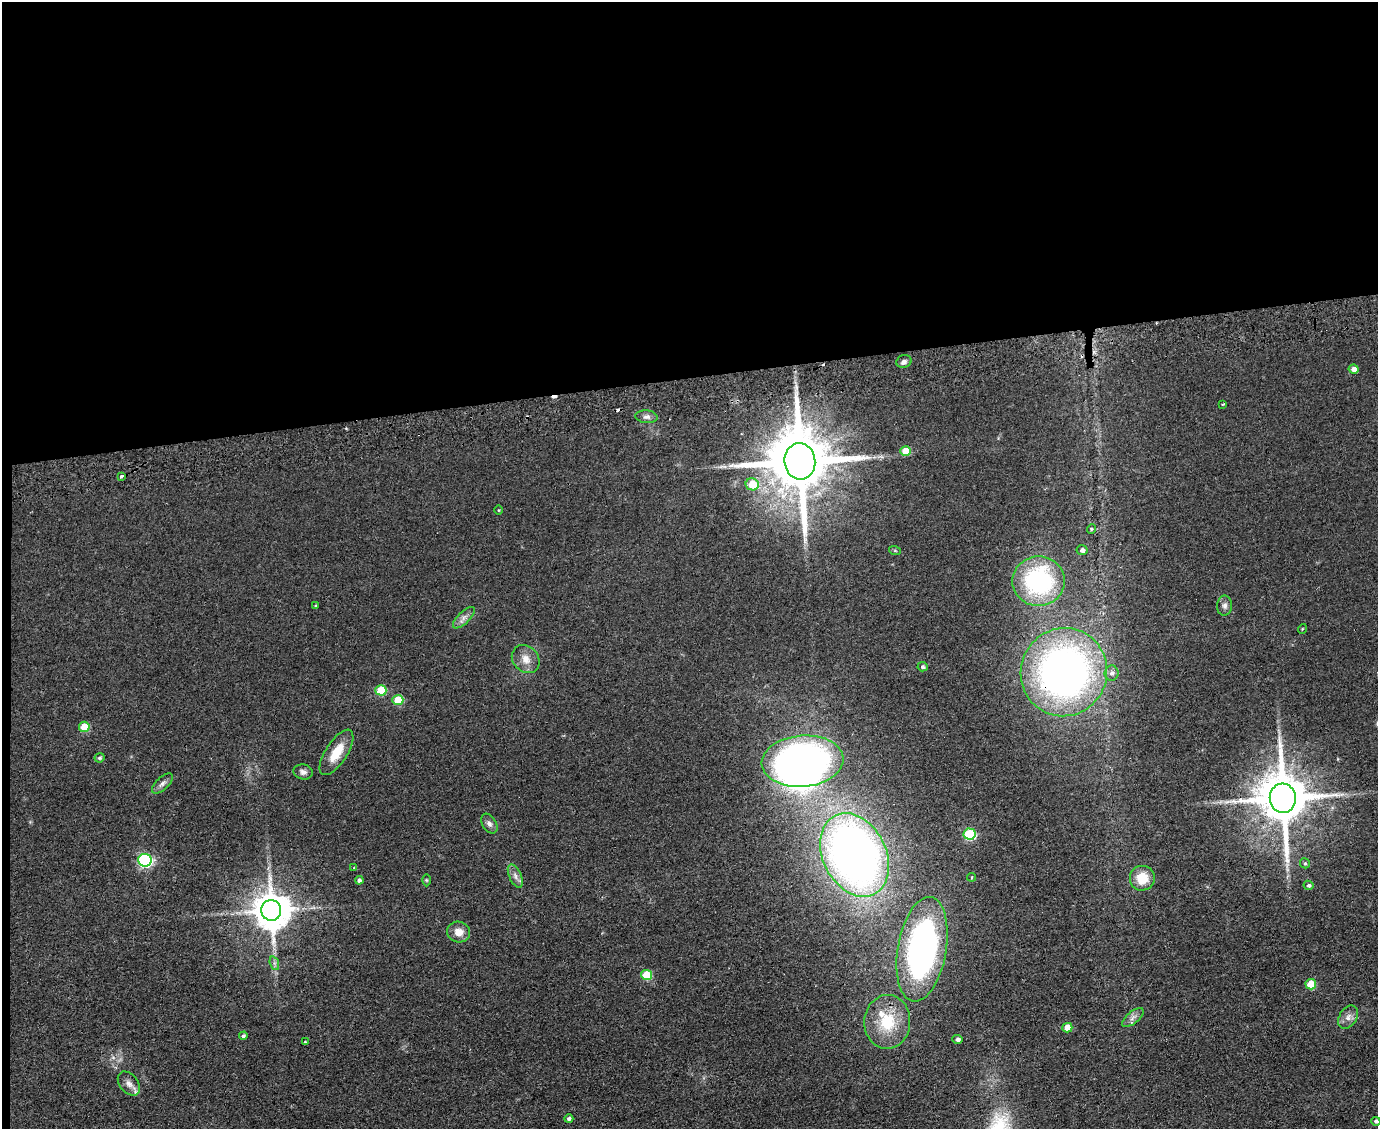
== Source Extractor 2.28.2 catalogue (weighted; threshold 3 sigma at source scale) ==
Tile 1 of 3 x 4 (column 1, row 1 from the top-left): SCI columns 425-1800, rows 3424-4550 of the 4674 x 6921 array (HDU 1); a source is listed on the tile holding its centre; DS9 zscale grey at full resolution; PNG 1380 x 1131 px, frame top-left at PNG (2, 2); each listed source drawn as its Kron ellipse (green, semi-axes under 4 px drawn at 4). Shown black and unused: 34% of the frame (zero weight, under 2 of 3 exposures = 3% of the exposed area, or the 3 px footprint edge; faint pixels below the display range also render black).
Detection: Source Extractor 2.28.2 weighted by HDU 2 'WHT'; one run over the whole footprint, this tile lists its part. Background 0.0634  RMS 0.0089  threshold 0.0401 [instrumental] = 3 sigma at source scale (4.5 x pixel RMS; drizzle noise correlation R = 1.50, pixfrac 1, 0.05/0.05 arcsec/px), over >= 5 px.
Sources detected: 65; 1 too faint to see at this stretch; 1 inside a brighter object's white glare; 4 cosmic-ray / hot-pixel residue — neither listed nor drawn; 1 inside a brighter listed object's ellipse — not listed separately; the other 58 listed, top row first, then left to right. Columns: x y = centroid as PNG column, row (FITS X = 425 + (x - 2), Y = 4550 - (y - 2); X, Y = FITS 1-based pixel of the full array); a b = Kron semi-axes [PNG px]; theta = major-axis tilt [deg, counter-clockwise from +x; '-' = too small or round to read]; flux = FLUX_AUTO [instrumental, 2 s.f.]
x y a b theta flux
904 362 8 6 19 2.9
1354 369 5 4 - 5.9
1223 404 3 2 - 0.78
646 417 11 6 -7 3.6
905 451 5 5 - 19
800 461 18 15 -84 9200
121 476 3 3 - 6
752 484 6 6 - 23
499 510 5 3 - 0.73
1091 529 5 3 - 0.81
1082 550 5 5 - 3.5
895 551 6 4 -19 0.97
1039 581 26 25 - 120
316 605 3 3 - 0.77
1225 606 10 7 86 3.3
464 618 14 6 44 4.5
1302 629 5 3 - 0.73
526 659 15 12 -48 9.2
923 667 5 4 - 1.8
1064 672 44 43 - 440
1111 673 7 7 - 3
381 690 5 5 - 33
398 700 5 5 - 29
84 727 5 5 - 24
336 752 26 11 57 19
99 758 5 4 - 1.5
803 761 41 25 5 390
303 772 9 7 -12 3.7
162 783 13 6 42 3.3
1283 798 15 13 -84 5300
489 824 11 7 -59 3.5
970 834 6 5 - 71
855 855 44 31 -64 650
145 860 6 6 - 160
1305 863 5 5 - 1.5
354 868 4 3 - 1.1
515 876 12 6 -66 4.2
971 877 4 2 - 0.95
1142 878 12 12 - 19
359 880 4 4 - 2.4
426 880 6 4 -89 1.1
1309 885 5 4 - 2
271 910 10 10 - 2600
459 932 11 10 - 8.4
922 949 53 24 80 270
274 963 7 4 -71 2.1
647 975 5 5 - 34
1311 984 5 5 - 25
1348 1017 12 8 57 5.4
1133 1018 13 6 39 3.9
887 1022 27 23 87 35
1067 1028 5 4 - 12
243 1036 4 3 - 1.9
958 1039 5 4 - 2.8
305 1042 4 4 - 0.93
129 1083 13 9 -50 6.1
569 1119 4 4 - 2
1376 1121 4 4 - 2.1
Overlapping masked pixels (flux is a lower limit): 3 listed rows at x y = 800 461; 121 476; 1064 672
Isophote crosses this tile's border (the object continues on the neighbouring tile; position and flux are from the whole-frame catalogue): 1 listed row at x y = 1376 1121